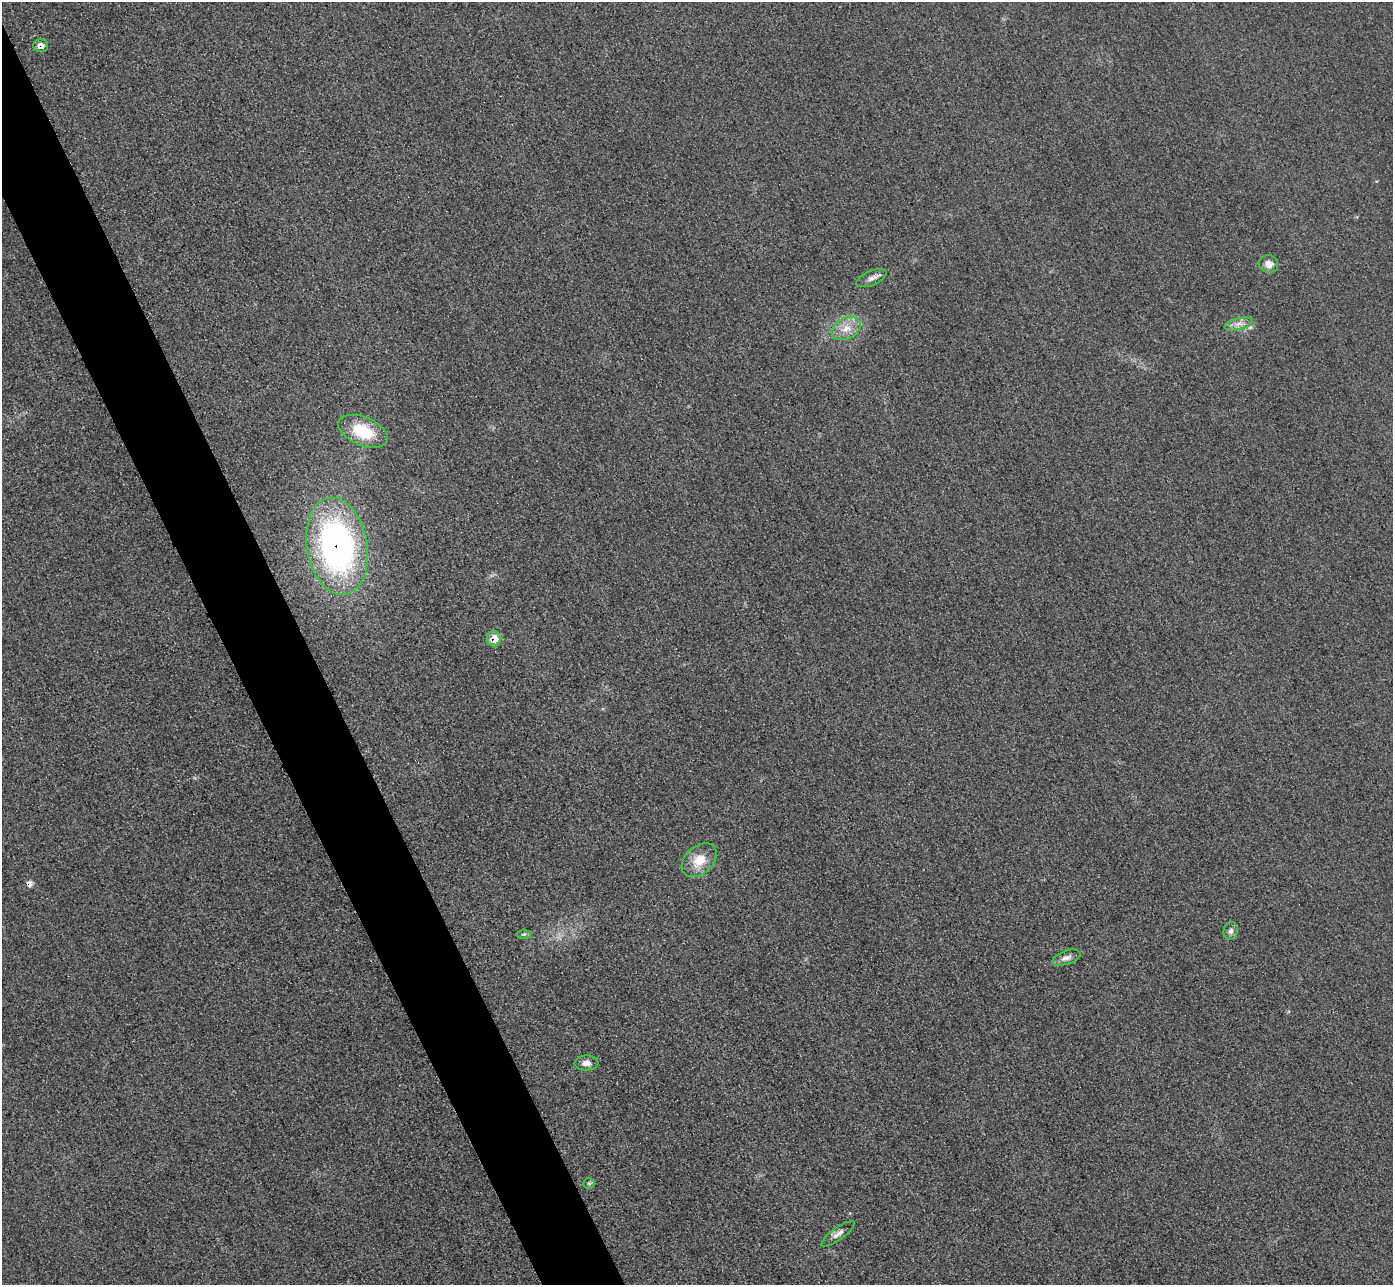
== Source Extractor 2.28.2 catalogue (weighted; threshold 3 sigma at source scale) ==
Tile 11 of 4 x 4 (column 3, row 3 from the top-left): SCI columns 2813-4203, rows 1591-2873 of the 5626 x 5614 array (HDU 1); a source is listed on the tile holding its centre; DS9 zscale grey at full resolution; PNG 1395 x 1287 px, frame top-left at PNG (2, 2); each listed source drawn as its Kron ellipse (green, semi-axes under 4 px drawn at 4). Shown black and unused: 5% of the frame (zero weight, under 3 of 4 exposures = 3% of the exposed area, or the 3 px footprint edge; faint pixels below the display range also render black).
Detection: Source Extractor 2.28.2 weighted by HDU 2 'WHT'; one run over the whole footprint, this tile lists its part. Background 0.0856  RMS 0.017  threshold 0.0786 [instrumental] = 3 sigma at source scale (4.5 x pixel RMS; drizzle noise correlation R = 1.50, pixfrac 1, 0.05/0.05 arcsec/px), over >= 5 px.
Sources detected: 16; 1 cosmic-ray / hot-pixel residue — neither listed nor drawn; the other 15 listed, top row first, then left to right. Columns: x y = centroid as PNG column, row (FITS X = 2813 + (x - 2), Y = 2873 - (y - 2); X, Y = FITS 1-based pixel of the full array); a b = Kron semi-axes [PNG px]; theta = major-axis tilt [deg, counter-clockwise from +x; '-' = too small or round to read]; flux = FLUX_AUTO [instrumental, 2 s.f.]
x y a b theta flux
41 45 7 6 - 10
1269 264 9 8 - 12
871 278 16 7 23 9.6
1239 324 14 6 13 11
846 328 15 10 26 21
363 431 26 14 -23 67
337 546 49 30 -80 570
494 639 7 7 - 28
699 860 20 14 42 36
1231 931 9 7 75 6.2
524 934 7 4 1 2.8
1066 958 15 7 18 9.6
586 1063 12 7 4 11
589 1183 5 5 - 2.7
838 1234 20 6 36 9.9
Overlapping masked pixels (flux is a lower limit): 3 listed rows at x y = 41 45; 337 546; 494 639